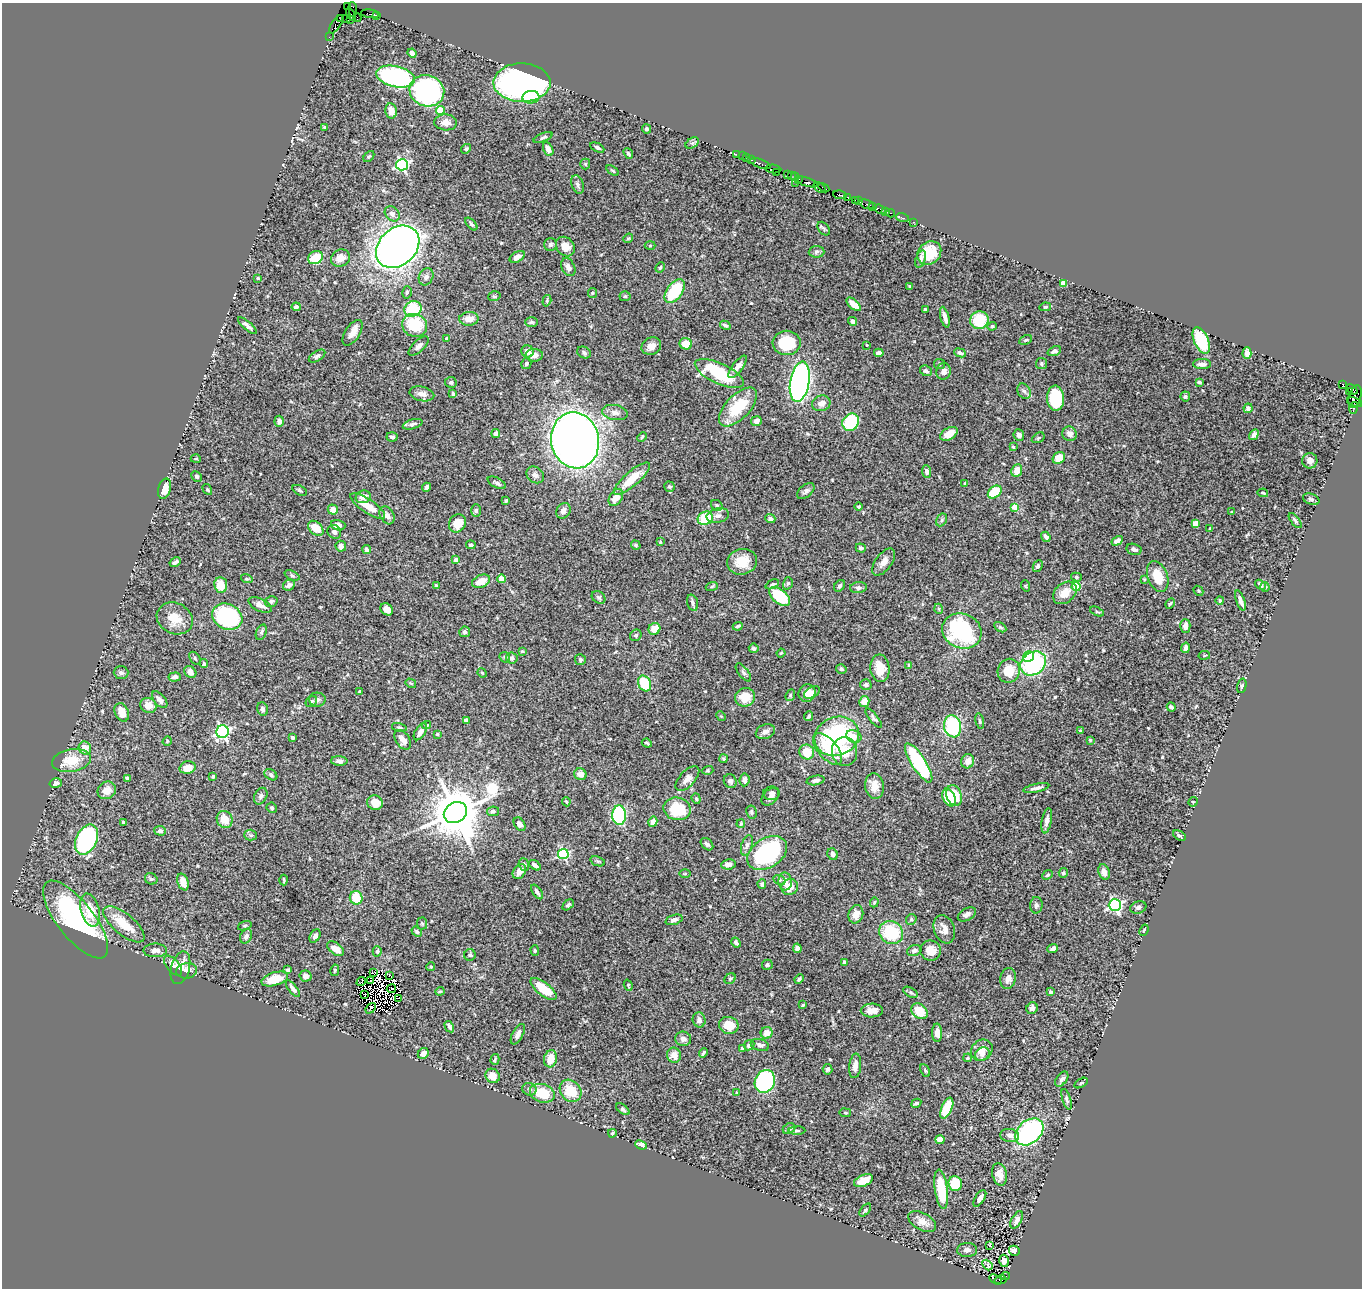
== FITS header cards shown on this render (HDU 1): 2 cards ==
NAXIS1  =                 1360
NAXIS2  =                 1286

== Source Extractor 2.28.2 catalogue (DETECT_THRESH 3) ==
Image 1360 x 1286 px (HDU 1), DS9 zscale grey, 1 PNG px = 1 image px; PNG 1364 x 1290 px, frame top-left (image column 1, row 1286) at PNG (2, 3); each listed source drawn as its Kron ellipse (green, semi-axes under 4 px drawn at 4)
Background 1.71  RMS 0.046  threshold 0.139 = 3 sigma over >= 5 px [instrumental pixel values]
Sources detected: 542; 6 with non-positive FLUX_AUTO (blend fragments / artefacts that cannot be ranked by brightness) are neither listed nor drawn; of the other 536, the 500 brightest by FLUX_AUTO listed and drawn (36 fainter detections omitted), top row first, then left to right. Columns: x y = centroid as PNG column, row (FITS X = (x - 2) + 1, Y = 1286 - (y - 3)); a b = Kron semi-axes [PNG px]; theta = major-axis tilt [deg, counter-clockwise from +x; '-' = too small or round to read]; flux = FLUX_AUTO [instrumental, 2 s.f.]
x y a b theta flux
347 6 2 2 - 8.3
353 9 7 4 -86 88
370 14 9 3 -8 260
351 15 6 3 -54 98
376 15 3 3 - 77
341 18 3 2 - 33
357 18 4 2 - 70
346 19 2 2 - 52
350 20 3 3 - 110
336 24 10 4 58 600
329 37 2 2 - 33
412 53 5 4 - 9.9
396 77 20 10 -13 540
522 83 28 19 -1 1300
427 91 17 15 -18 510
531 97 8 6 6 42
440 110 4 4 - 85
391 111 7 5 -78 32
446 122 11 8 -3 21
324 127 4 3 - 4
646 129 4 4 - 5.1
543 138 10 4 22 7.7
692 143 7 4 32 6.8
597 148 8 4 -26 8.7
466 149 5 4 - 4.5
548 149 7 4 -63 19
628 153 6 4 -50 5.4
736 154 2 2 - 78
742 156 2 2 - 42
369 157 6 4 47 4.2
747 158 2 2 - 74
752 160 3 2 - 85
585 164 5 5 - 3.9
761 164 11 3 -20 370
402 165 6 5 - 560
773 169 8 3 -6 84
613 170 7 2 -35 3.3
776 172 3 3 - 29
787 175 3 2 - 98
791 176 4 2 - 150
795 177 4 3 - 100
799 179 4 2 - 93
807 182 11 3 -18 760
795 183 2 2 - 55
577 184 9 6 -70 9.2
819 187 7 3 -40 260
824 188 6 3 -30 460
840 195 7 3 -6 360
847 197 2 2 - 45
855 200 2 2 - 130
859 201 3 3 - 160
867 204 7 3 -19 280
872 206 4 2 - 50
880 209 5 3 - 99
885 211 2 2 - 34
891 213 4 3 - 120
392 214 8 6 -47 13
902 217 6 2 -18 41
914 222 2 2 - 22
471 224 8 4 -48 6.7
824 229 8 5 -49 5.7
628 238 5 4 - 3.8
550 244 6 6 - 8.5
650 245 5 3 - 2.9
398 247 24 18 42 2700
565 247 10 8 -50 29
816 252 8 6 2 7.2
929 253 13 11 45 68
517 257 8 5 30 17
315 258 8 6 27 100
340 258 10 8 28 26
921 259 9 5 73 7.9
568 267 9 6 -63 13
660 267 5 3 - 4.2
426 277 9 7 62 12
258 278 3 3 - 4.6
1063 284 4 4 - 50
910 287 4 3 - 3.8
675 291 13 8 54 130
407 292 6 4 76 5.4
592 293 5 4 - 3.3
494 296 6 5 - 5.1
625 296 5 5 - 4.8
547 301 6 4 73 4
854 304 9 4 -42 26
296 307 4 3 - 6.9
1045 307 5 4 - 3.4
413 309 9 7 20 120
925 310 3 3 - 5.6
945 317 11 3 -75 15
469 319 9 7 2 28
979 320 9 9 - 120
853 321 4 4 - 11
532 322 6 5 - 6.2
415 325 13 11 -27 120
725 325 6 4 -30 6.8
247 326 12 4 -41 12
992 326 5 3 - 3.9
353 333 14 7 57 26
446 338 3 3 - 3.3
1026 340 7 4 27 4.3
1201 341 14 7 -65 180
787 343 14 12 1 140
686 344 6 5 - 38
867 345 3 2 - 3.4
419 346 12 5 43 13
651 346 10 8 25 22
528 351 6 6 - 22
1054 351 7 4 22 13
584 352 7 5 -28 8
879 353 4 4 - 14
960 353 6 3 -23 7
1247 353 6 4 87 22
534 355 8 6 2 19
317 356 9 5 33 9
526 364 5 4 - 5
939 364 5 5 - 4.5
1041 364 5 5 - 4.8
1202 364 9 5 1 13
737 367 13 5 53 19
926 371 6 5 - 8.9
944 371 8 7 - 17
719 373 27 10 -25 220
451 382 6 5 - 5.4
800 382 20 9 80 1400
1199 382 4 3 - 5.6
1343 384 4 3 - 1300
1352 389 6 2 -40 79
1024 391 8 6 -60 9.5
1349 391 3 3 - 86
422 394 12 7 -12 17
453 394 4 3 - 4.9
1185 396 5 5 - 6.1
1355 397 12 6 74 590
1055 398 12 8 -86 130
1355 402 8 4 -20 740
821 403 9 7 20 18
738 407 24 12 46 110
1248 408 5 4 - 11
1354 408 6 4 74 370
615 412 13 7 -10 16
279 421 5 4 - 13
756 421 5 5 - 15
851 422 9 8 - 190
413 424 10 4 16 9
496 433 4 4 - 17
949 434 9 5 31 38
1070 434 7 7 - 20
1019 435 6 5 - 13
1254 435 6 4 57 9.7
392 437 5 4 - 7.7
642 437 5 4 - 4.4
1038 438 7 4 32 4.8
575 440 28 24 -78 3100
1013 447 3 2 - 3.1
1059 458 6 5 - 54
196 459 5 3 - 2.9
1310 461 8 7 - 14
926 471 6 4 -84 9.5
1017 471 6 5 - 36
535 475 9 7 -38 12
197 477 6 4 -45 5.3
632 479 23 7 41 73
497 483 10 5 -27 9.3
965 483 4 3 - 4.5
426 487 4 3 - 8.7
670 487 5 5 - 5.8
164 489 10 6 75 42
207 489 6 3 -59 3.4
300 490 8 4 -26 5.7
806 491 10 6 41 10
995 492 8 5 38 84
1263 493 5 3 - 4
363 497 7 6 - 22
616 498 9 6 57 34
1311 499 8 5 -23 7.5
506 501 3 3 - 5
717 505 6 5 - 5.3
368 506 20 7 -34 50
858 506 4 4 - 5.2
1015 507 4 4 - 64
333 509 5 5 - 28
476 511 6 5 - 5.9
563 511 8 6 51 15
1232 512 4 3 - 3
387 515 9 6 -59 14
718 516 11 7 10 13
705 518 8 6 25 110
770 519 5 4 - 8.4
942 520 7 5 61 5.7
1295 521 9 3 -52 6
457 523 9 8 - 53
1195 523 4 4 - 47
338 525 7 5 -16 22
316 528 9 6 -43 48
1210 529 3 3 - 4
334 532 7 6 - 8.7
1046 537 5 3 - 9.4
1117 541 6 4 30 12
660 542 3 3 - 3.9
471 545 5 4 - 5.2
636 545 5 4 - 4.7
341 546 5 5 - 15
861 548 5 4 - 9.4
1134 549 7 5 -15 11
367 550 4 4 - 7.9
456 560 4 4 - 19
175 562 6 3 30 7.7
742 562 15 12 15 55
884 562 16 8 53 24
1038 566 6 4 62 7.9
292 575 8 4 -23 5.2
1158 576 16 9 -69 70
1076 577 5 4 - 4.9
247 579 6 3 -17 3.8
501 579 4 4 - 58
1144 579 4 3 - 3.1
481 581 9 6 22 41
788 583 6 5 - 5
772 584 7 4 24 6
221 585 7 6 - 52
289 585 6 5 - 11
1260 585 6 4 -39 7.9
436 586 4 3 - 13
712 586 6 4 19 4
840 586 6 4 55 7.2
1026 586 6 3 -71 3.2
1076 587 4 4 - 83
1265 587 5 4 - 6
858 588 8 5 5 8.5
1198 591 5 4 - 4
1065 593 13 9 40 43
780 596 12 7 -40 150
599 597 7 5 -36 6.9
1220 600 4 4 - 4.7
1240 600 10 4 -71 17
271 601 6 5 - 6.2
693 603 8 5 -74 8.5
1170 603 5 3 - 4.2
260 605 12 6 -26 20
387 609 7 5 -37 20
939 609 5 3 - 2.9
1097 611 7 4 -25 4.4
227 617 16 12 -28 330
175 618 19 15 -27 53
738 626 5 3 - 5
1185 626 7 5 89 20
1000 627 7 4 -31 4.9
654 629 6 5 - 34
962 631 20 17 -23 340
261 632 8 5 69 7.1
465 632 5 5 - 7.4
636 635 6 5 - 5.5
754 648 5 5 - 5.4
1185 648 5 4 - 11
522 651 3 3 - 3.2
781 653 4 3 - 3
1204 655 6 3 9 3.1
505 657 6 4 -45 4.8
1028 657 6 5 - 81
195 658 7 4 -55 5
512 658 6 5 - 9.8
580 660 5 5 - 5.9
1033 663 14 11 36 320
204 664 4 3 - 5.2
909 665 4 3 - 6.5
880 668 13 9 -85 54
841 669 5 4 - 5.4
1009 671 12 11 - 62
190 672 6 5 - 13
743 672 11 5 -52 8
121 673 7 6 - 8
482 673 5 4 - 3.5
175 677 6 4 4 12
411 683 5 4 - 3.3
645 683 8 6 -63 100
866 685 5 5 - 6
1242 686 7 4 76 5.6
360 692 4 3 - 3.3
812 692 9 5 30 15
807 693 9 8 - 31
790 695 6 4 69 4.7
745 697 10 9 - 49
160 700 10 5 -50 14
317 700 8 7 - 10
864 701 5 5 - 31
311 702 6 5 - 6.3
148 705 8 7 - 29
1171 707 5 3 - 7.2
262 709 7 5 -69 7.1
122 712 9 6 -68 31
721 716 5 4 - 3.6
809 716 5 3 - 10
874 718 12 4 -51 6.8
466 720 4 3 - 16
980 721 8 3 -78 4.6
426 725 4 3 - 5.6
953 726 11 8 -79 240
399 727 7 3 -14 5.1
1080 731 3 3 - 5.1
222 732 6 6 - 700
420 732 9 5 58 17
765 732 10 7 23 14
437 734 4 3 - 3.4
837 736 23 19 21 420
854 736 8 6 -22 26
292 738 4 3 - 9.5
403 740 11 7 -55 23
1090 740 4 4 - 3.3
167 741 5 4 - 3.4
647 743 5 2 - 3.8
85 748 7 6 - 39
828 749 19 9 -49 70
807 752 7 7 - 62
844 752 14 12 -86 52
723 759 4 4 - 4.9
71 760 19 11 10 77
339 761 8 4 -3 9.3
968 761 7 6 - 25
919 763 23 7 -58 300
188 768 8 6 16 41
708 770 5 4 - 3.8
580 774 6 5 - 17
271 775 7 5 -34 7.8
213 776 3 3 - 5.4
127 778 4 3 - 11
687 779 15 7 47 18
744 780 6 5 - 11
816 780 9 4 12 11
730 781 7 6 - 9.1
56 783 6 5 - 13
875 786 13 9 -83 37
1036 788 13 3 12 13
107 790 9 8 - 33
771 793 8 7 - 11
954 795 10 7 -72 87
261 796 9 6 64 9.6
770 797 10 7 43 14
949 798 9 6 -65 120
696 799 5 4 - 4
566 802 5 3 - 3.2
1193 802 5 4 - 4
375 803 8 7 - 38
272 808 5 5 - 5
677 809 13 11 -13 110
493 811 6 5 - 8.1
751 812 7 5 -80 6.2
455 813 12 10 32 18000
619 815 9 7 -89 390
225 819 9 7 -63 43
1047 821 13 5 80 15
123 822 3 3 - 4.5
653 822 5 4 - 21
520 824 7 5 -56 15
741 824 4 3 - 4
160 831 5 5 - 8.5
251 835 6 5 - 5.1
1179 836 7 4 -29 5.5
87 840 16 10 64 510
707 844 7 5 -45 8.4
747 845 10 5 74 11
767 853 22 14 32 370
563 854 5 5 - 380
833 854 6 5 - 8.1
598 861 7 4 -20 5.4
728 864 7 5 8 16
524 865 6 5 - 6.4
535 865 6 3 -38 11
519 872 8 6 53 18
1104 872 8 5 -72 20
1063 873 5 4 - 6.7
685 874 6 4 0 3.9
1048 875 6 4 40 5
151 879 6 5 - 6.2
284 880 5 2 - 3.9
779 880 6 4 -22 5.1
785 881 9 6 -87 17
183 882 9 5 -71 33
762 884 4 4 - 7.8
790 887 9 8 - 36
537 892 8 3 -56 7
356 898 7 6 - 74
874 902 5 4 - 3.4
568 905 7 4 43 6.3
1036 905 8 6 87 8.9
1115 905 6 6 - 580
1138 907 8 6 21 7.8
90 910 17 9 -75 73
856 914 9 7 74 31
967 914 10 6 29 11
76 919 47 18 -52 550
911 919 6 5 - 4.8
674 920 9 5 19 12
422 923 6 5 - 4.4
124 924 25 10 -40 73
245 926 7 4 19 4.9
944 929 15 10 -71 28
1144 930 6 3 68 3.8
417 932 6 4 -37 6.6
891 933 12 11 - 160
246 936 7 5 61 12
315 936 7 5 60 8.3
736 942 5 4 - 9.6
797 948 5 4 - 13
1053 948 5 3 - 8
335 949 9 5 -38 31
155 950 12 6 1 19
914 950 7 5 20 8.7
930 950 10 10 - 40
377 951 5 4 - 6
535 951 5 4 - 3.8
470 955 6 5 - 5
844 963 4 3 - 16
767 965 5 5 - 5.7
173 966 12 6 -50 16
431 967 4 4 - 3.5
180 968 17 9 74 33
288 970 3 3 - 5.4
335 970 5 4 - 5.2
187 971 10 7 7 21
373 972 4 2 - 3.8
305 976 6 5 - 15
389 976 3 2 - 8.4
1008 978 10 7 76 20
275 979 14 6 17 57
730 979 6 5 - 5.5
799 979 5 3 - 6.3
371 981 3 2 - 4.8
361 982 5 2 - 11
628 985 6 4 -71 3.6
293 988 10 4 -51 12
391 989 4 2 - 2.9
543 989 16 6 -38 92
440 991 4 4 - 3.7
910 992 8 4 -31 6.6
1050 992 3 3 - 9.1
364 994 2 2 - 4.7
398 998 3 2 - 4.6
803 1005 3 3 - 4
371 1008 6 2 51 5.5
1032 1008 6 5 - 12
872 1011 11 7 1 27
919 1011 9 7 -41 76
699 1020 7 6 - 14
729 1025 10 8 -18 53
449 1027 6 3 -59 8.4
767 1033 6 5 - 24
937 1033 9 5 -89 21
518 1034 11 5 62 12
683 1039 8 7 - 15
749 1045 5 4 - 11
760 1045 9 5 -16 11
742 1049 4 3 - 7.6
982 1050 11 10 - 26
423 1053 6 5 - 12
703 1053 5 3 - 6
982 1054 8 6 31 13
674 1055 7 7 - 25
968 1058 4 4 - 4.8
495 1059 5 3 - 4.2
551 1059 9 6 74 48
855 1066 12 6 83 19
827 1069 5 5 - 9
925 1070 7 3 -63 3.9
493 1076 7 7 - 32
1062 1079 8 5 54 12
765 1081 11 10 - 390
1081 1083 7 3 31 3.7
529 1089 7 6 - 7.3
571 1091 12 10 -49 75
542 1093 13 9 -18 82
737 1093 4 3 - 4.9
1067 1099 11 4 -72 6.1
916 1103 5 3 - 5.6
947 1108 11 5 66 130
623 1109 7 4 -37 6
845 1113 6 3 -8 3.5
789 1129 6 5 - 11
797 1131 8 3 -1 4.3
1029 1132 16 11 41 460
612 1133 4 3 - 4.8
1010 1135 9 6 -7 13
940 1140 4 4 - 24
641 1145 6 4 -22 21
1000 1174 11 7 -75 30
863 1181 10 5 24 44
955 1183 7 7 - 100
941 1189 20 6 -82 110
980 1198 9 4 58 18
865 1210 8 4 52 4.9
1017 1220 9 5 61 17
922 1222 15 8 -29 27
990 1245 4 3 - 14
967 1250 10 7 2 14
1014 1251 5 5 - 27
1004 1261 6 5 - 11
987 1265 6 3 -49 18
1005 1276 4 3 - 320
996 1280 7 3 -31 350
1000 1280 6 3 13 460
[36 fainter detections neither listed nor drawn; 6 non-positive-flux detections neither listed nor drawn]